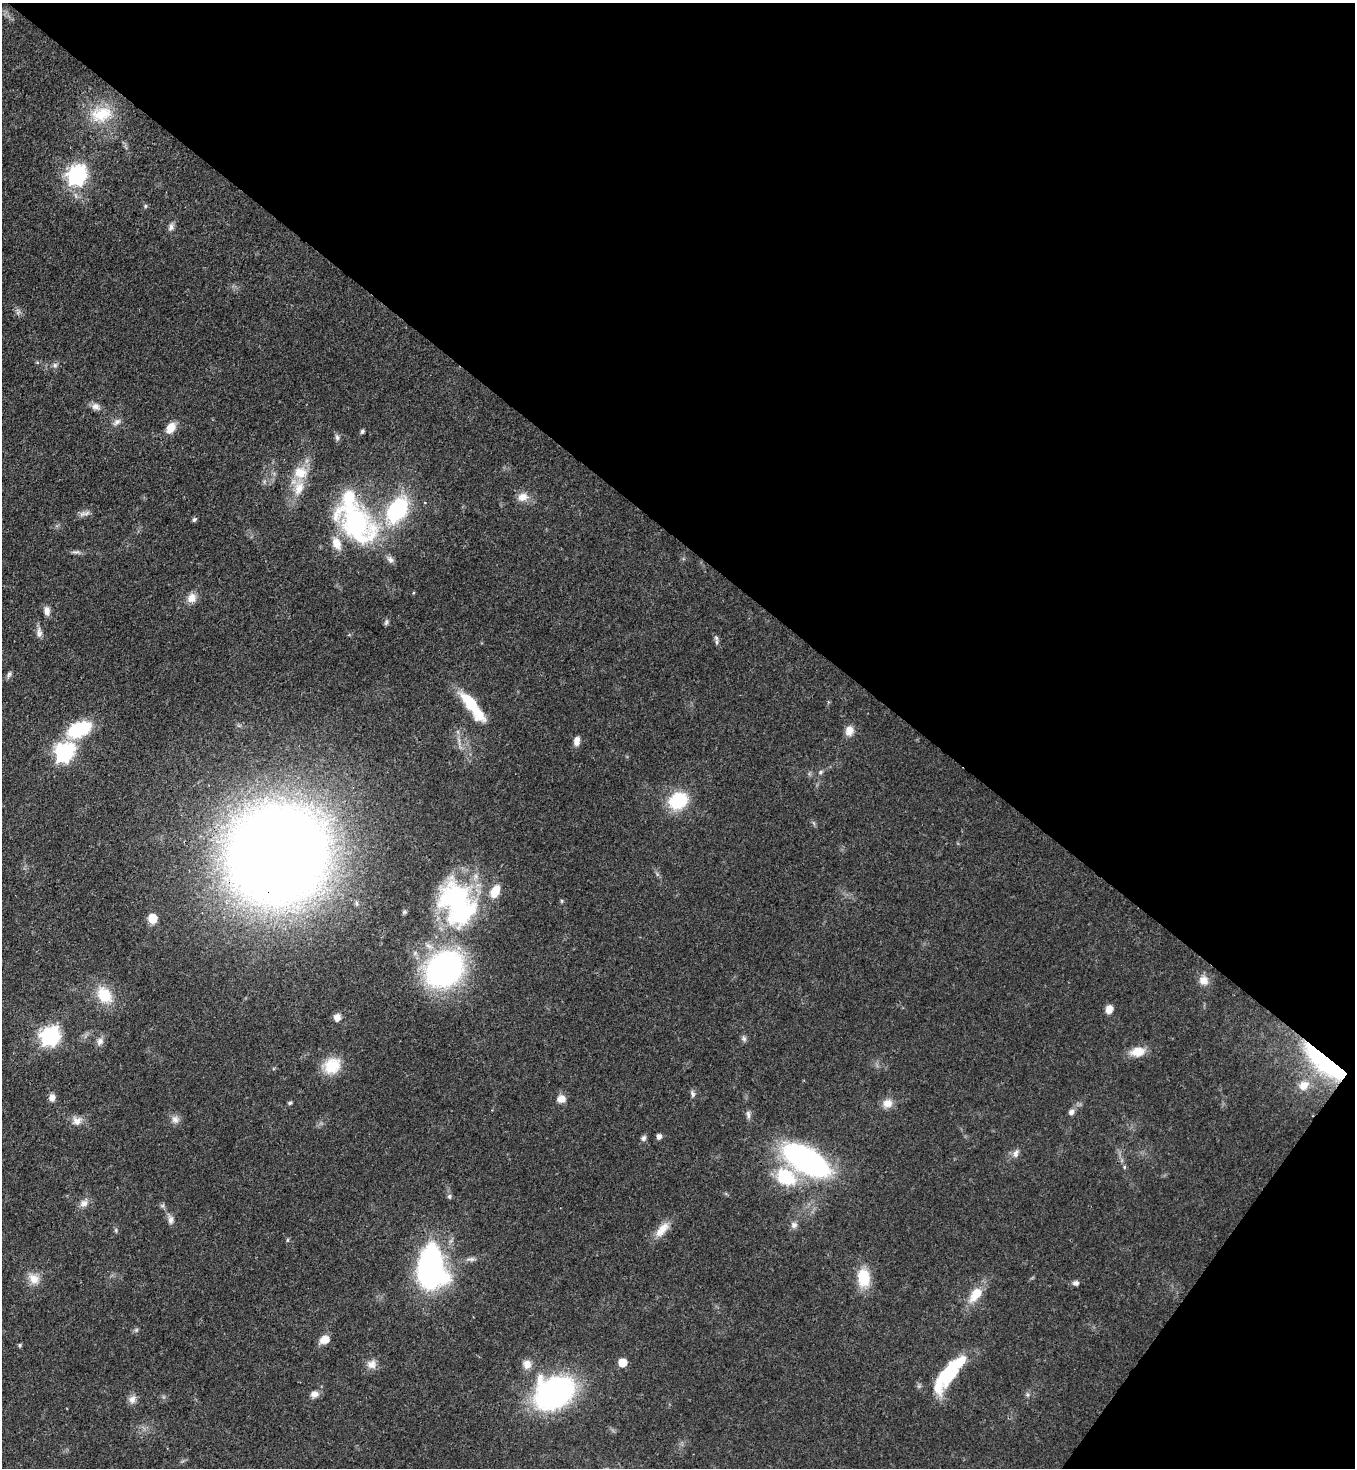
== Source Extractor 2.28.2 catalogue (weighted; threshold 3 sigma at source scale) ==
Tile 8 of 4 x 4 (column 4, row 2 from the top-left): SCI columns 4430-5782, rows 2990-4455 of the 6007 x 5984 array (HDU 1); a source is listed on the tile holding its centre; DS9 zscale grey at full resolution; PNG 1357 x 1470 px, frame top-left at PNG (2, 3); no overlay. Shown black and unused: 40% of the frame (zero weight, under 3 of 4 exposures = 7% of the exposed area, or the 3 px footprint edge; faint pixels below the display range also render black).
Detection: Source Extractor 2.28.2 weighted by HDU 2 'WHT'; one run over the whole footprint, this tile lists its part. Background 0.0668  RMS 0.0037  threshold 0.0167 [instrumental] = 3 sigma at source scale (4.5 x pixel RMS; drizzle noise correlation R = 1.50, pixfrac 1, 0.05/0.05 arcsec/px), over >= 5 px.
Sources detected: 88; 1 inside a brighter object's white glare — not listed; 4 inside a brighter listed object's ellipse — not listed separately; the other 83 listed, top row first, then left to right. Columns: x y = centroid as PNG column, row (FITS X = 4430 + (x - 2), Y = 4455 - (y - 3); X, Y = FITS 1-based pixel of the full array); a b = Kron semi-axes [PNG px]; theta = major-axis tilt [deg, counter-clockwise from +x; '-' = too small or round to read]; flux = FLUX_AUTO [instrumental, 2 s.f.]
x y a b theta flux
101 114 32 20 14 13
77 175 8 7 - 170
145 206 6 4 89 0.49
171 227 10 6 74 1.4
55 365 6 6 - 0.94
96 407 12 8 -21 2
117 422 12 7 36 1.7
170 428 14 10 64 4.2
362 431 5 4 - 0.81
337 437 9 6 -70 1
300 473 17 15 -10 7.6
299 488 21 13 71 6.9
523 497 14 11 15 3.5
397 510 33 21 57 33
86 513 12 5 26 1.5
194 520 6 5 - 0.79
357 524 48 30 -49 68
76 552 14 3 4 0.94
390 559 10 8 -42 1.5
191 598 13 11 58 3.2
47 611 11 7 -85 2.2
386 622 9 5 82 0.82
39 633 13 7 89 1.9
716 638 8 5 -61 0.83
9 674 8 5 62 0.95
473 706 41 11 -53 16
79 729 24 14 23 23
849 730 12 10 83 3.3
577 741 11 7 81 2.1
64 753 8 8 - 130
820 772 7 5 29 0.76
678 801 19 15 33 20
278 855 65 63 37 900
495 891 12 8 65 7.7
457 904 58 39 -66 67
152 918 7 7 - 8.1
444 969 33 25 39 110
1203 980 13 12 - 3.2
104 995 20 15 -52 11
1109 1009 9 7 78 3.4
337 1018 10 8 81 2.3
50 1036 8 7 - 180
744 1039 8 6 -73 1
100 1041 11 8 65 1.9
1138 1052 19 11 10 5.8
1326 1062 46 14 -39 70
332 1066 20 17 32 11
1304 1085 15 12 35 4.6
693 1094 9 5 -74 1.1
52 1097 9 7 -87 2
561 1099 11 9 15 2.8
290 1103 6 4 23 0.59
887 1103 13 11 15 3.5
1071 1112 7 6 - 1.5
748 1114 12 5 -82 1.3
175 1119 12 10 -65 2.2
77 1121 13 11 25 3
659 1136 5 5 - 1.6
644 1138 8 6 66 1.1
1016 1153 11 7 73 1.8
806 1160 36 17 -30 120
786 1177 29 20 -32 18
449 1197 7 5 -89 0.81
84 1203 11 9 31 2.4
171 1220 11 7 84 1.7
794 1225 9 9 - 1.6
662 1229 25 10 50 5.1
287 1240 6 4 71 0.45
431 1267 41 25 -87 91
864 1278 21 15 -87 11
34 1279 16 12 -45 4.3
1076 1283 8 7 - 1.2
976 1294 21 11 54 8
136 1330 6 4 72 0.58
325 1340 9 7 22 4.9
20 1345 5 4 - 0.59
623 1362 6 6 - 9.9
372 1364 12 12 - 2.9
527 1364 11 10 - 3
945 1376 30 20 34 16
554 1393 33 25 26 100
314 1394 10 8 15 2.2
132 1399 10 10 - 2.2
Overlapping masked pixels (flux is a lower limit): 2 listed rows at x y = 278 855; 1326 1062